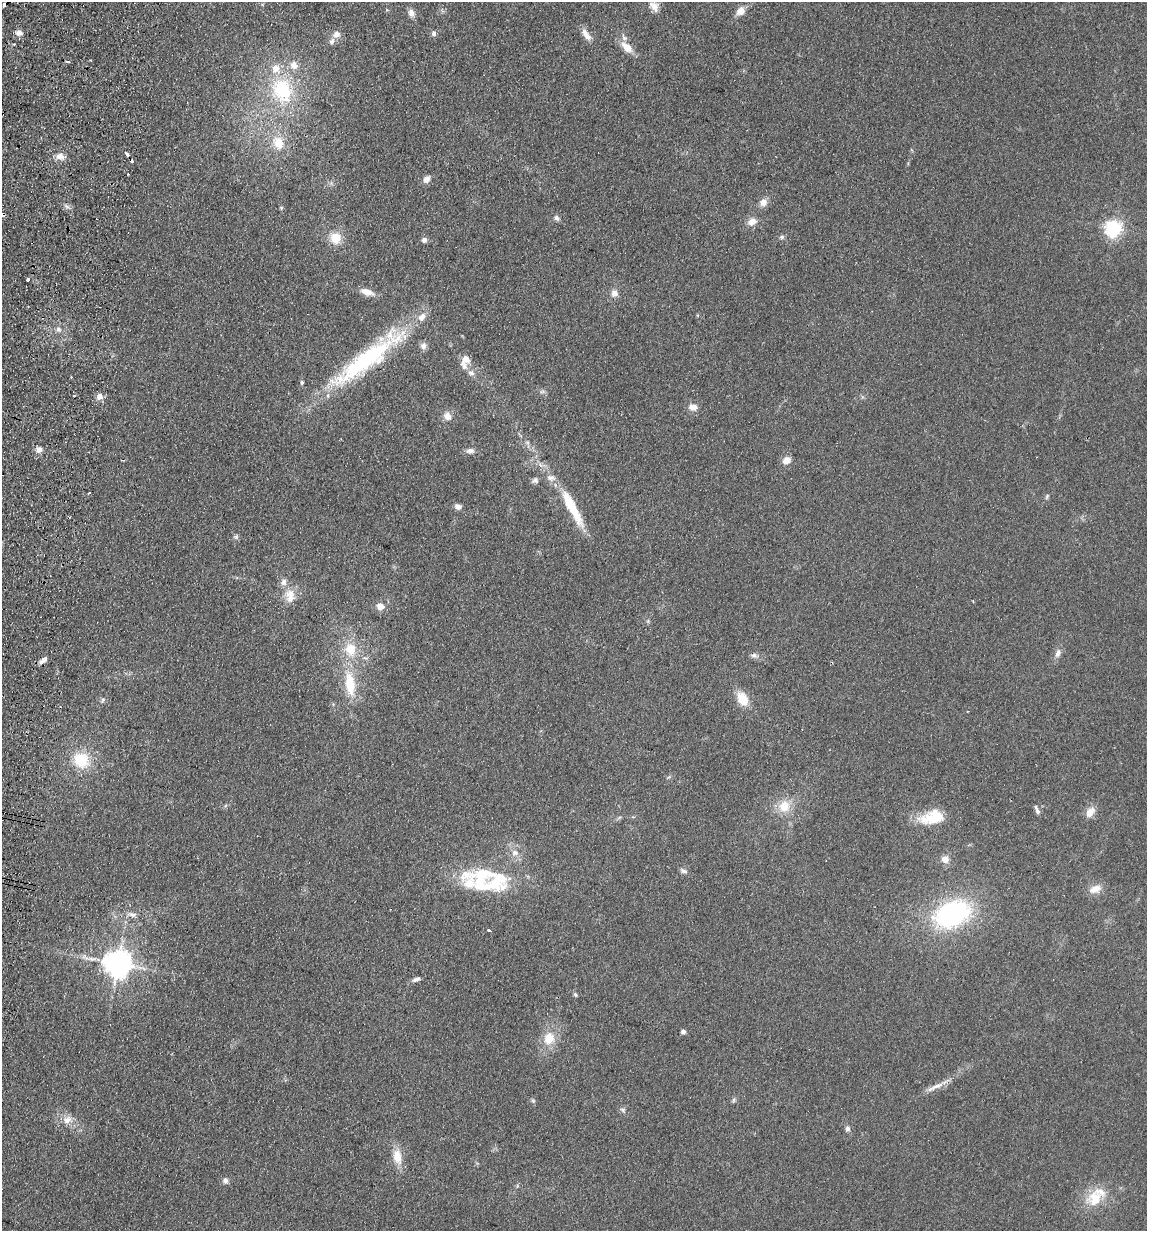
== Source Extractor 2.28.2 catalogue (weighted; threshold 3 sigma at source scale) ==
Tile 11 of 4 x 4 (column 3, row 3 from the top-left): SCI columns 2465-3609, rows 1242-2470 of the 5045 x 4941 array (HDU 1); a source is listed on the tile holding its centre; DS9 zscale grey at full resolution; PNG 1149 x 1233 px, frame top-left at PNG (2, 2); no overlay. Shown black and unused: <1% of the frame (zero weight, under 2 of 3 exposures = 3% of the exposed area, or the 3 px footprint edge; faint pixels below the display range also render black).
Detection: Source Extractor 2.28.2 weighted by HDU 2 'WHT'; one run over the whole footprint, this tile lists its part. Background 0.166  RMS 0.012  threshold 0.0521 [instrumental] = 3 sigma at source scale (4.5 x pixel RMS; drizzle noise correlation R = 1.50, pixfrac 1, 0.05/0.05 arcsec/px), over >= 5 px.
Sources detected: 101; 1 inside a brighter object's white glare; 7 cosmic-ray / hot-pixel residue — not listed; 10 inside a brighter listed object's ellipse — not listed separately; the other 83 listed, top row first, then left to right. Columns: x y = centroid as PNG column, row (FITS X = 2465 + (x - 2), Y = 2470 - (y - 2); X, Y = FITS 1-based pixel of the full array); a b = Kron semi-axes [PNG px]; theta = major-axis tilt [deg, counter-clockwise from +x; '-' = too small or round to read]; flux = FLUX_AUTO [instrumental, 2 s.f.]
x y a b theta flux
654 6 11 8 -49 11
740 11 11 9 43 9.2
411 13 10 8 -71 6.2
19 33 8 7 - 5.4
434 33 7 6 - 3.2
336 34 10 9 - 7.1
586 35 19 8 -53 8.7
627 47 18 10 -42 15
282 90 36 28 -68 91
278 143 17 13 -72 23
60 156 12 8 -9 7.9
427 179 10 7 51 6.2
763 202 9 9 - 8.1
67 207 7 4 -20 2.9
281 208 6 4 72 1.4
557 218 8 6 -60 3.2
752 222 11 9 22 8.7
1113 228 6 6 - 400
782 237 7 6 - 2.6
336 238 14 13 - 19
424 240 6 6 - 3.7
28 280 3 3 - 5.8
367 292 14 7 -16 11
614 293 9 9 - 6.7
58 329 8 7 - 4.3
423 346 9 8 - 5.3
367 359 107 21 38 160
465 361 18 9 77 12
471 373 10 7 -29 5.1
302 382 6 4 -90 1.8
542 392 7 4 2 2.3
100 396 9 7 74 6.2
693 407 11 9 -13 8.4
447 416 10 8 -53 8.1
39 450 8 8 - 5.6
470 451 10 7 7 4.9
787 460 9 8 - 8.8
551 478 13 8 -15 7.2
535 480 8 7 - 3.6
89 492 3 2 - 1.9
1047 496 8 4 64 1.9
458 506 8 7 - 4.9
572 506 42 9 -62 55
236 537 7 6 - 2.4
290 596 19 13 -86 16
380 606 5 4 - 21
648 621 6 4 -48 1.7
351 649 18 14 -81 26
1058 653 12 7 68 5.6
754 655 10 6 -7 4.1
43 660 12 5 41 5.7
350 684 29 11 -83 38
742 699 17 12 -61 20
103 700 7 5 68 2.5
968 711 3 3 - 0.91
81 760 21 18 -39 39
784 806 16 14 54 21
1037 811 8 6 -63 3.3
1090 812 14 9 55 11
933 817 31 16 11 38
515 852 8 8 - 6.2
945 859 10 9 - 7.9
683 871 10 5 -15 3.4
466 875 24 15 20 25
494 884 39 20 42 53
1095 889 16 10 21 12
132 914 14 6 -12 5.7
952 914 35 23 23 180
489 931 4 3 - 4.1
118 963 8 8 - 1600
416 979 12 5 23 4.2
575 995 6 4 -50 1.9
683 1032 5 5 - 3.4
549 1038 14 13 - 21
938 1086 26 6 23 11
734 1100 7 4 89 1.9
533 1101 6 5 - 1.8
623 1110 8 5 -17 2.8
67 1120 13 10 21 10
847 1129 8 6 79 3.5
397 1156 20 11 -78 18
225 1180 8 7 - 4.1
1095 1199 22 19 39 32